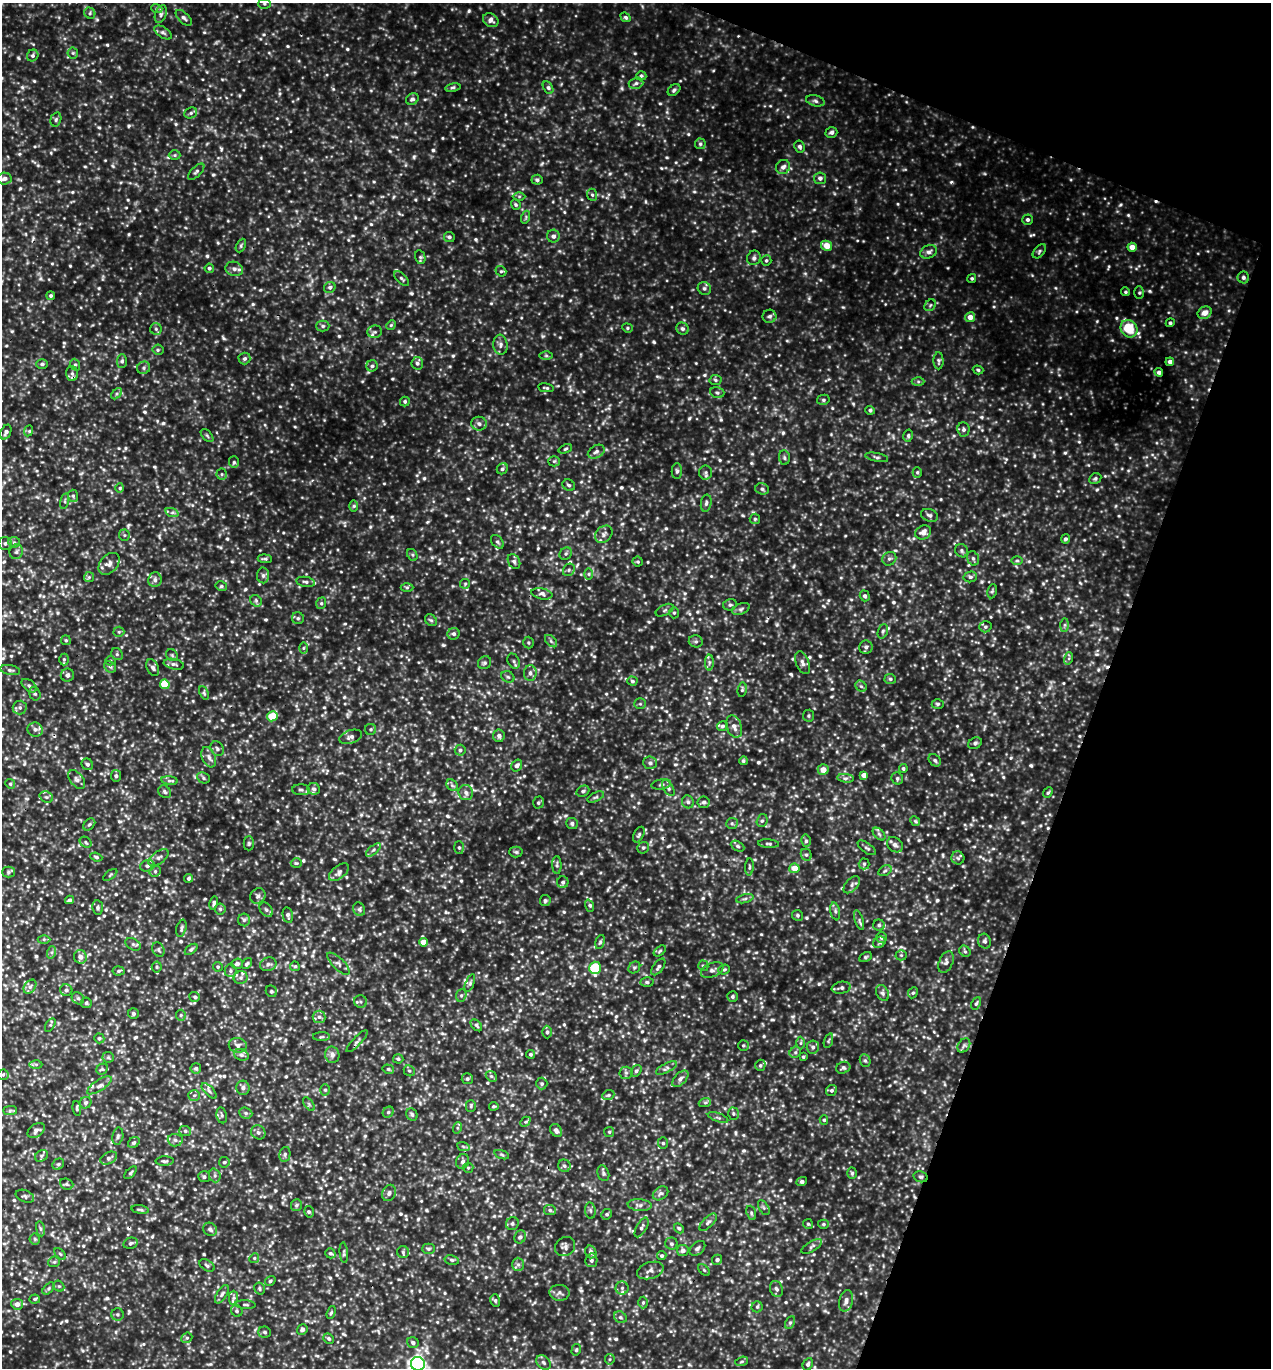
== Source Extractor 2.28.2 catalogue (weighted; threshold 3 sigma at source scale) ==
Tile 8 of 4 x 4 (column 4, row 2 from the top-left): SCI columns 4103-5371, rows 2761-4126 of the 5508 x 5496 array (HDU 1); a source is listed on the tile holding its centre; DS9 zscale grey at full resolution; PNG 1273 x 1370 px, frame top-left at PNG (2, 3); each listed source drawn as its Kron ellipse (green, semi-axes under 4 px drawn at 4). Shown black and unused: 18% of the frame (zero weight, under 3 of 5 exposures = <1% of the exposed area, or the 3 px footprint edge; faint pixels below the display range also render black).
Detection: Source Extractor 2.28.2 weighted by HDU 2 'WHT'; one run over the whole footprint, this tile lists its part. Background 0.201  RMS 0.047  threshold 0.212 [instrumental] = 3 sigma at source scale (4.5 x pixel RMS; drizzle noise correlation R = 1.50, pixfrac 1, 0.05/0.05 arcsec/px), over >= 5 px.
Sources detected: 1058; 3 cosmic-ray / hot-pixel residue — neither listed nor drawn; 13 inside a brighter listed object's ellipse — not listed separately; of the other 1042, all 500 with FLUX_AUTO >= 7.3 (the completeness limit of this list) listed and drawn (542 fainter detections not listed), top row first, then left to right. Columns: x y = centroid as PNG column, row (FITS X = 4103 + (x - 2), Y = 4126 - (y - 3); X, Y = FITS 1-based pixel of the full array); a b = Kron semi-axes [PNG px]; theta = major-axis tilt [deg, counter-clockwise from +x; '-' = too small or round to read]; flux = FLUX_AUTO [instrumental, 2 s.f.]
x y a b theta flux
264 4 6 5 - 8.6
157 9 5 4 - 8
90 13 6 5 - 9.2
161 14 9 5 70 15
626 17 5 4 - 9.7
184 18 10 5 -44 13
491 20 8 6 -32 24
163 32 10 5 -33 13
73 53 5 5 - 7.9
33 55 6 5 - 10
641 76 5 4 - 7.8
636 83 7 5 17 11
453 88 8 4 9 8.6
548 88 7 5 -62 11
674 90 7 5 39 10
412 99 7 5 34 13
815 101 9 5 -14 13
191 113 6 5 - 9.8
56 119 7 5 74 9.3
831 132 6 5 - 13
700 144 5 5 - 9.1
800 146 6 5 - 12
175 155 6 5 - 7.6
783 167 7 6 - 20
196 172 10 5 44 12
820 178 6 6 - 17
4 179 7 6 - 18
537 180 5 5 - 11
592 195 6 5 - 8.9
519 196 6 4 0 7.3
516 204 5 4 - 8.3
526 217 6 4 72 7.3
1027 220 5 5 - 12
553 236 6 6 - 15
449 237 5 5 - 12
241 246 7 4 64 7.7
827 246 5 4 - 58
1132 247 4 4 - 43
1039 251 8 5 48 11
929 252 9 6 25 19
420 257 7 5 -79 9.6
754 258 7 6 - 13
766 260 5 5 - 8.7
209 268 5 4 - 11
234 269 9 7 -18 19
501 271 5 5 - 8.1
1243 277 6 5 - 13
972 278 4 4 - 7.7
402 279 9 4 -45 9.8
330 287 6 5 - 11
704 288 7 6 - 13
1125 292 4 4 - 7.5
1139 293 6 5 - 7.6
51 296 4 4 - 8.3
930 305 6 5 - 8.9
1205 313 7 6 - 38
770 316 7 6 - 14
970 317 5 5 - 35
1170 323 4 4 - 9
391 325 5 4 - 7.4
323 326 6 5 - 10
627 328 5 4 - 7.3
156 329 6 5 - 9.9
682 329 6 6 - 13
1129 329 9 8 - 160
375 332 7 6 - 13
500 345 10 7 -83 19
158 350 5 5 - 8.6
546 356 6 4 -1 8.4
244 358 6 6 - 11
122 361 7 5 88 9.8
938 361 8 5 -89 10
1170 362 4 4 - 18
417 363 6 6 - 13
42 364 5 5 - 9.4
75 365 6 5 - 8.9
372 366 6 5 - 11
144 368 7 6 - 13
978 370 5 4 - 7.6
1159 372 4 4 - 16
72 373 7 6 - 16
715 380 6 5 - 8.2
918 381 6 4 0 7.6
546 388 8 3 -9 8.7
717 393 7 5 -16 11
117 394 6 4 46 9.4
823 400 6 5 - 10
405 401 5 4 - 8.4
870 410 4 4 - 10
479 424 8 7 - 18
963 429 7 6 - 13
29 431 6 4 67 7.7
6 432 8 5 67 16
207 436 8 4 -45 8.6
908 436 6 4 77 8.4
565 449 7 4 21 8.2
596 452 9 6 29 17
877 457 11 4 -12 11
784 458 7 5 -87 11
554 461 5 5 - 8.3
234 462 6 5 - 8.6
502 469 6 5 - 11
677 471 8 5 90 11
706 472 7 6 - 13
917 472 5 4 - 8.1
222 474 5 5 - 8.4
1095 479 6 5 - 9.8
569 485 6 5 - 9.8
120 488 5 3 - 7.3
762 489 7 5 -18 10
73 496 6 5 - 9.5
65 501 8 3 78 8.3
706 503 8 5 81 13
354 506 6 4 89 8.3
172 513 7 4 -19 11
930 515 9 6 -19 15
755 519 5 5 - 8.5
923 532 8 6 27 30
604 534 10 7 44 19
124 535 5 5 - 7.7
1065 539 4 4 - 10
14 542 6 5 - 10
497 542 8 5 -50 11
5 543 7 6 - 14
962 551 7 6 - 11
16 552 7 6 - 14
566 554 7 5 46 11
412 555 6 4 -62 8.3
973 558 7 5 -73 12
265 559 7 3 -5 9.8
889 559 7 6 - 13
514 561 8 5 -62 12
1017 561 6 4 1 8.2
638 562 5 5 - 7.9
109 564 12 8 48 27
569 570 6 5 - 10
589 574 6 4 90 7.6
263 575 8 6 -88 15
89 577 5 5 - 8.4
970 577 7 5 13 12
155 580 7 6 - 17
306 582 9 5 -10 13
465 584 5 5 - 7.3
221 586 6 4 -12 8.5
407 587 6 4 0 9.6
992 591 7 4 80 8
542 594 11 5 -12 17
865 596 5 5 - 13
256 601 6 5 - 11
321 603 6 5 - 8.2
730 605 7 5 14 9.8
741 609 9 5 23 13
665 610 10 5 28 13
674 613 5 5 - 8.2
298 618 6 6 - 9.4
431 620 6 5 - 9
1065 625 7 4 89 9.4
985 627 6 5 - 9.2
883 631 7 5 71 9.8
119 632 5 5 - 7.3
454 634 6 6 - 14
66 640 5 5 - 8.1
551 641 7 4 -46 9.7
696 641 7 6 - 10
528 643 6 5 - 7.5
866 647 7 6 - 15
303 648 6 4 89 7.4
117 654 6 5 - 11
172 655 6 5 - 8.2
1069 658 6 4 73 8.1
64 659 6 5 - 8.2
110 661 5 4 - 7.7
514 661 8 5 -61 12
709 662 8 4 -90 12
484 663 7 6 - 10
802 663 12 6 -68 21
174 664 10 5 -12 14
110 667 6 5 - 9.6
153 668 9 5 -64 15
10 670 10 5 -12 12
530 673 8 6 88 18
67 675 6 6 - 15
508 677 7 5 -28 9.8
890 679 5 5 - 9.6
632 681 5 4 - 9.2
165 684 5 5 - 150
29 686 8 5 -37 14
861 686 6 5 - 9.3
742 690 7 4 83 8.4
204 693 7 4 -66 8.7
35 694 7 5 -72 10
640 704 6 5 - 8.1
938 704 6 4 1 8.9
20 708 7 7 - 15
272 716 5 5 - 120
808 716 6 5 - 8.4
722 726 5 5 - 9.3
734 727 11 7 -71 29
35 729 8 7 - 19
371 729 5 5 - 8
499 736 6 6 - 15
351 737 12 6 19 20
975 743 7 5 28 12
217 749 8 6 -58 13
460 750 5 5 - 11
209 757 11 6 -67 23
935 760 7 5 -46 12
743 761 4 4 - 8.6
650 763 7 6 - 14
87 764 6 5 - 11
517 765 6 5 - 18
903 768 4 4 - 8.7
823 770 5 5 - 39
864 775 4 4 - 27
116 776 5 5 - 11
203 778 6 5 - 9.6
846 778 8 3 -6 10
897 778 6 5 - 10
77 780 11 6 -51 18
169 781 8 4 -7 11
10 784 5 4 - 7.4
661 784 10 5 10 12
452 785 6 5 - 11
668 788 9 5 -60 12
314 789 6 5 - 13
301 790 9 5 -2 12
583 791 7 5 28 11
165 792 7 5 -48 11
466 793 7 7 - 19
1048 793 6 4 49 8
46 797 7 5 -21 12
596 797 9 4 26 9.8
688 802 6 6 - 11
704 802 6 6 - 11
538 803 6 5 - 8.9
762 821 6 5 - 11
915 821 5 4 - 7.4
572 823 6 5 - 12
732 823 6 5 - 9.6
89 824 7 5 46 8.6
879 834 7 4 -45 11
639 835 8 5 63 11
806 841 6 5 - 10
86 842 6 5 - 8.1
249 843 7 5 90 8.5
768 844 10 4 -4 9.8
895 845 9 6 -41 23
738 846 7 4 -28 11
459 848 6 5 - 9.3
643 848 6 5 - 9.8
867 848 10 5 -35 12
374 850 9 3 41 10
516 852 6 5 - 8.4
806 855 6 5 - 10
96 857 6 4 -20 8.1
159 858 11 6 35 19
958 858 6 6 - 11
296 863 5 4 - 7.7
864 864 5 5 - 8.9
557 865 9 4 -89 10
147 866 7 5 16 13
749 867 8 3 86 7.4
794 868 5 5 - 54
155 871 6 5 - 9.8
885 871 7 5 31 10
8 872 6 5 - 8.7
339 872 11 6 38 21
110 875 8 4 37 7.5
189 878 4 4 - 8.7
563 882 6 6 - 12
852 885 10 6 47 15
258 896 8 7 - 16
745 899 9 4 13 11
70 900 5 4 - 9.9
545 901 5 5 - 9.4
214 903 7 4 77 9.7
589 906 6 4 -71 8.5
98 908 7 5 -81 12
220 909 5 5 - 9.3
359 909 7 5 -63 10
266 910 8 5 -49 12
835 911 9 4 -77 12
288 915 8 5 -79 12
797 915 6 5 - 9.4
244 920 6 6 - 11
859 920 10 4 -72 10
879 925 6 5 - 11
181 928 9 5 74 11
881 937 5 5 - 14
44 939 6 4 0 8.3
985 941 7 6 - 13
423 942 4 4 - 43
600 942 7 4 73 8.8
879 942 6 5 - 9.7
133 944 8 5 -29 11
191 949 7 4 37 9.4
158 950 7 5 -66 10
660 951 7 4 37 8.2
965 951 6 5 - 8
52 952 6 4 71 9.1
901 955 5 5 - 7.6
80 957 7 6 - 26
865 957 7 4 27 7.4
946 962 11 7 66 18
247 963 6 3 53 7.9
237 964 5 5 - 16
268 964 8 6 20 15
338 964 14 6 -44 18
295 966 5 4 - 7.6
703 966 5 5 - 9.3
157 967 5 5 - 9.6
218 967 5 4 - 7.4
634 967 6 5 - 8.9
658 967 10 5 53 14
595 968 6 5 - 250
724 969 6 5 - 8
712 970 12 7 22 21
119 971 6 4 6 9.4
230 971 6 6 - 12
241 978 7 6 - 13
647 982 6 5 - 9.3
470 983 9 4 68 9.6
30 987 8 5 54 14
841 988 9 6 9 13
66 990 6 6 - 13
271 991 6 5 - 8.2
883 993 8 6 -62 13
913 993 6 4 63 7.8
461 995 6 5 - 8.7
195 997 5 5 - 8.8
732 997 5 5 - 10
78 998 7 5 -42 11
361 1002 6 6 - 9.5
86 1003 5 5 - 7.6
976 1003 7 4 64 8.5
133 1014 5 5 - 11
181 1015 5 5 - 7.7
319 1017 6 6 - 16
50 1025 7 4 59 7.7
476 1025 7 4 -46 8.6
547 1032 6 4 -89 10
321 1037 8 4 1 8.2
99 1038 5 5 - 8.9
357 1041 14 4 46 13
828 1041 8 3 71 7.3
801 1043 6 4 89 8.2
238 1045 9 7 -10 20
743 1045 5 5 - 8.2
964 1045 7 5 55 12
813 1047 6 6 - 14
795 1052 6 5 - 9.2
530 1054 4 4 - 9.4
241 1055 7 5 -21 13
332 1055 8 7 - 21
108 1057 6 5 - 7.4
803 1057 4 3 - 7.3
398 1059 5 4 - 8.3
865 1061 6 5 - 8.2
36 1064 6 4 0 8.5
760 1065 6 5 - 8.9
196 1068 5 5 - 8.6
666 1068 11 4 28 15
843 1068 7 6 - 11
102 1069 6 5 - 8.1
388 1069 6 4 -15 7.7
409 1071 6 5 - 8.3
636 1071 6 5 - 9.6
626 1073 6 6 - 11
3 1075 5 5 - 8
491 1076 6 4 -43 9.2
467 1079 5 5 - 10
680 1079 10 5 46 19
542 1084 6 6 - 10
99 1085 14 5 32 25
243 1088 7 6 - 16
325 1090 5 5 - 8.8
832 1090 6 5 - 8.8
209 1091 10 4 -46 12
194 1095 6 5 - 12
608 1095 6 4 21 8
705 1102 6 4 20 8.6
85 1103 6 5 - 11
309 1104 8 4 -54 8.5
471 1106 5 5 - 7.5
494 1106 4 4 - 7.3
77 1108 7 4 -83 7.8
10 1111 7 4 1 9.6
388 1112 6 5 - 8.8
246 1113 7 5 -22 11
412 1114 6 5 - 11
733 1114 6 5 - 8.5
222 1115 8 5 -80 11
718 1118 10 2 -18 7.4
824 1120 5 4 - 7.5
525 1122 6 4 43 7.8
457 1128 6 4 72 7.4
556 1130 7 5 -58 16
36 1131 9 6 36 17
185 1131 6 5 - 9.6
258 1132 7 6 - 14
609 1132 5 5 - 7.8
118 1136 9 5 80 11
175 1140 7 6 - 15
134 1143 6 5 - 8.8
663 1143 6 5 - 9.6
463 1146 6 4 -20 7.7
285 1154 7 5 77 11
502 1155 7 3 -19 7.5
41 1156 7 5 37 10
109 1158 9 5 26 15
165 1161 9 4 1 10
463 1161 7 6 - 17
224 1162 5 5 - 8.9
58 1164 6 5 - 9.2
564 1166 6 6 - 12
468 1168 5 5 - 7.7
130 1173 8 4 48 8.3
603 1173 8 5 -71 11
852 1173 5 4 - 7.9
215 1175 7 5 -71 11
204 1177 6 5 - 11
921 1177 7 5 -13 10
802 1181 5 4 - 10
67 1184 7 5 -22 9.6
389 1193 8 6 67 17
660 1193 8 6 36 15
25 1196 9 6 -22 12
296 1205 6 5 - 8.7
640 1205 12 6 -5 19
764 1208 8 5 -59 11
140 1210 9 3 -8 8
550 1210 6 5 - 11
590 1210 8 5 -83 11
309 1212 6 4 -75 8.3
751 1213 7 4 -70 8.6
607 1214 5 5 - 8.1
708 1222 11 5 45 15
512 1224 7 6 - 12
808 1224 5 5 - 8
823 1224 5 4 - 8.1
642 1227 11 5 61 15
679 1228 5 4 - 7.4
40 1229 8 4 -81 10
210 1229 7 6 - 13
520 1237 7 5 60 13
35 1239 5 5 - 8.4
131 1243 7 5 14 11
671 1244 6 6 - 11
812 1246 11 5 31 14
565 1247 10 9 - 19
697 1248 9 6 42 15
428 1249 6 5 - 9.7
683 1250 6 5 - 20
403 1252 6 6 - 9.7
591 1252 6 5 - 20
330 1253 5 5 - 9.4
344 1253 10 4 -85 8.7
60 1254 7 4 -45 7.6
662 1256 4 4 - 10
254 1258 5 4 - 7.3
452 1260 7 4 -11 9.6
591 1260 7 6 - 15
717 1260 5 5 - 14
54 1262 6 5 - 8.5
518 1264 7 6 - 12
207 1265 8 5 -33 11
650 1270 14 8 18 27
704 1270 7 4 -45 7.4
270 1281 6 4 34 8.3
59 1286 6 5 - 7.6
49 1288 7 4 46 9
260 1288 6 5 - 8.3
622 1288 6 6 - 14
776 1289 8 6 -68 15
560 1293 10 8 -4 18
222 1294 10 5 57 14
233 1298 7 4 90 12
35 1299 5 4 - 8.1
495 1300 6 5 - 8.6
846 1301 11 7 76 25
643 1302 6 5 - 8.3
17 1304 6 5 - 28
245 1305 10 3 -3 8.4
757 1307 5 5 - 9.9
237 1311 6 5 - 9.1
331 1312 7 4 69 7.7
117 1314 6 6 - 9.7
620 1317 7 5 -30 11
790 1323 7 4 62 8.8
302 1330 5 5 - 15
265 1332 6 5 - 9.4
187 1338 6 5 - 8
329 1339 5 5 - 9.9
413 1343 6 5 - 14
576 1350 6 4 74 7.7
610 1359 5 5 - 7.5
742 1361 6 4 17 8.4
544 1363 8 6 -46 15
418 1364 7 6 - 1600
808 1364 6 4 64 10
Overlapping masked pixels (flux is a lower limit): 1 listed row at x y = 921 1177
Isophote crosses this tile's border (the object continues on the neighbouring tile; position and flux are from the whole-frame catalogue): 3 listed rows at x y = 3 1075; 10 1111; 418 1364
Unlisted compact peaks at least as high as the median listed source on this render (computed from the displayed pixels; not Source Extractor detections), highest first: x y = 951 182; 22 87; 579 629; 1028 627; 221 149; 843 307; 154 467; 667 157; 777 624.